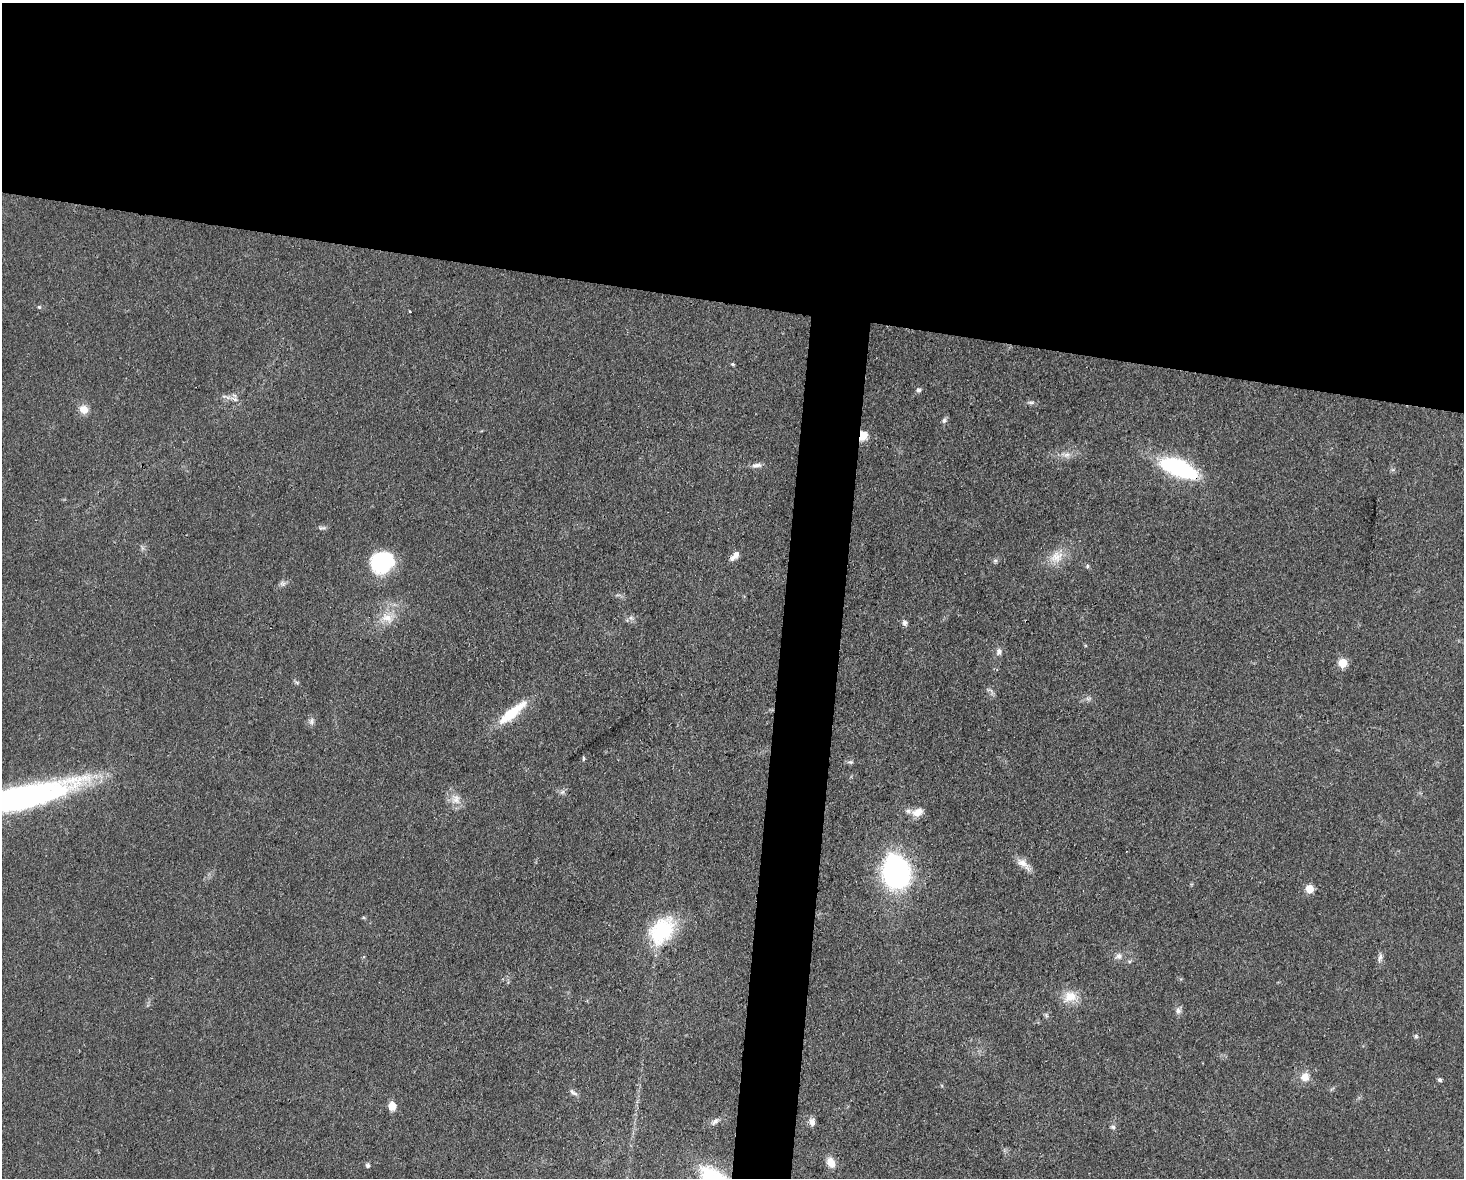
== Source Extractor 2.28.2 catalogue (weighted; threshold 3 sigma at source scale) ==
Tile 2 of 3 x 4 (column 2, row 1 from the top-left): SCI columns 1690-3151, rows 3529-4704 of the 4727 x 4704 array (HDU 1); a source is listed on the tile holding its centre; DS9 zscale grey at full resolution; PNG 1466 x 1180 px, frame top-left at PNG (2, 3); no overlay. Shown black and unused: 28% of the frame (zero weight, under 3 of 4 exposures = <1% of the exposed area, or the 3 px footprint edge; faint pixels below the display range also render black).
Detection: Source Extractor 2.28.2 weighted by HDU 2 'WHT'; one run over the whole footprint, this tile lists its part. Background 0.0756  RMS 0.0062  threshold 0.028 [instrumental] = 3 sigma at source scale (4.5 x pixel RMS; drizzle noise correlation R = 1.50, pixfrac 1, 0.05/0.05 arcsec/px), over >= 5 px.
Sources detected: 56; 1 inside a brighter listed object's ellipse — not listed separately; the other 55 listed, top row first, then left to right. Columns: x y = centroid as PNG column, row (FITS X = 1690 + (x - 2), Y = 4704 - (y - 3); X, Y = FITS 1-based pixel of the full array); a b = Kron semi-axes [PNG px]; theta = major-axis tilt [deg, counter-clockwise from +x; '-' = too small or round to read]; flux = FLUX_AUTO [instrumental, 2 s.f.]
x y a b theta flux
39 307 5 5 - 0.94
410 311 3 2 - 0.82
733 364 5 3 - 0.86
918 390 6 5 - 1.7
235 400 7 4 -20 1.5
1031 402 9 4 0 1.5
84 409 11 10 - 5.7
944 420 6 6 - 1.7
863 436 12 9 69 7.1
1066 455 10 7 15 3.2
757 465 15 5 3 3
1179 468 38 15 -23 70
322 528 11 4 -7 1.5
736 555 10 7 45 3.7
1056 557 21 15 31 11
995 560 7 4 0 1.1
382 562 24 21 31 43
1087 566 6 4 53 0.96
282 583 8 7 - 2
387 618 18 12 -25 8.7
631 618 6 5 - 1.5
905 623 8 7 - 2
999 652 9 7 83 2.8
1343 663 6 6 - 20
297 682 6 4 -2 0.97
1088 698 9 4 8 1.6
512 712 40 11 39 22
311 721 10 6 90 2.1
583 758 5 4 - 1
850 762 8 5 0 1.3
562 792 7 6 - 1.7
19 799 108 21 14 230
456 799 15 12 68 6.4
918 812 13 9 31 7.1
1023 864 21 9 -41 6
896 871 26 20 -78 160
1309 889 5 5 - 19
363 917 6 4 -6 0.84
662 931 38 26 52 43
1119 956 9 8 - 2.9
1380 957 14 5 79 2.5
1129 961 5 3 - 0.86
1070 996 18 14 16 10
1178 1011 9 7 -89 2.4
1416 1036 6 5 - 0.96
1305 1077 9 9 - 6.4
1440 1080 5 5 - 1.3
573 1092 13 5 -36 2.2
392 1106 9 8 - 6.5
715 1121 14 6 38 2.5
812 1122 10 7 87 3.2
1113 1127 7 6 - 1.4
831 1162 12 9 -63 6.9
368 1165 6 5 - 1.5
708 1176 31 20 -68 28
Overlapping masked pixels (flux is a lower limit): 3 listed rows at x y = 863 436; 1179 468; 896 871
Isophote crosses this tile's border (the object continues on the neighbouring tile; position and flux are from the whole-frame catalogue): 2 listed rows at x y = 19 799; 708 1176